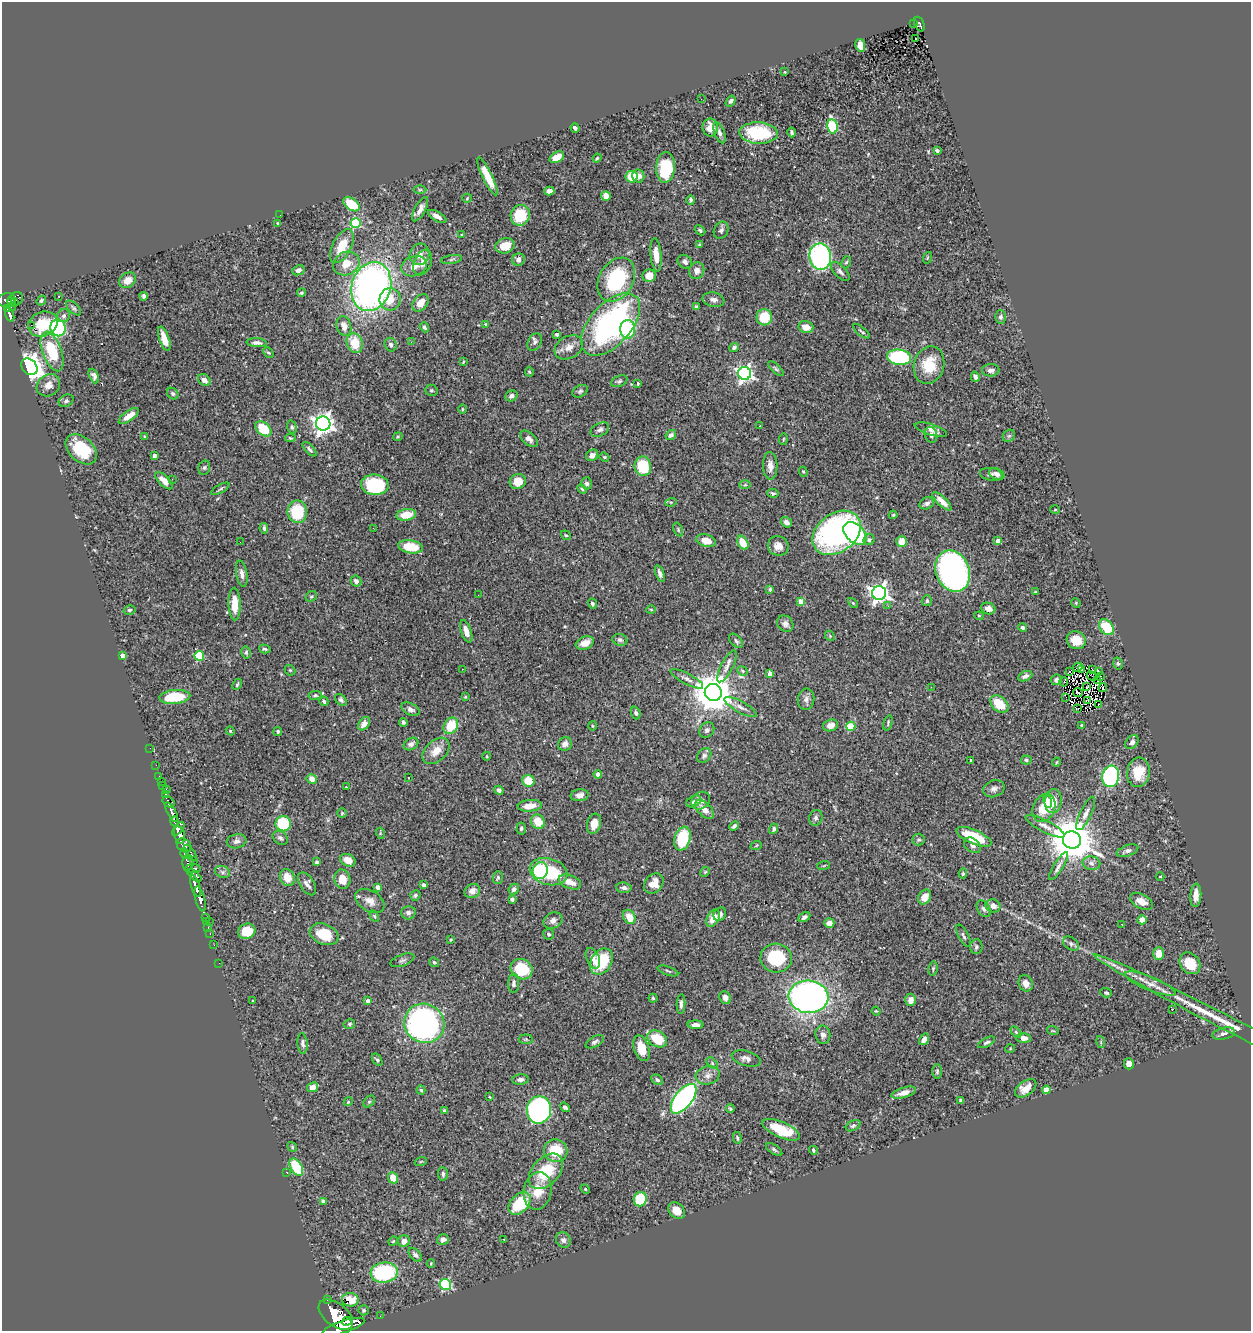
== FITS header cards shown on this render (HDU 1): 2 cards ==
NAXIS1  =                 1249
NAXIS2  =                 1329

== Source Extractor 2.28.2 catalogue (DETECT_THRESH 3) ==
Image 1249 x 1329 px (HDU 1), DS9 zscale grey, 1 PNG px = 1 image px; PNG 1253 x 1333 px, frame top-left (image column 1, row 1329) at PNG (2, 2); each listed source drawn as its Kron ellipse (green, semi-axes under 4 px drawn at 4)
Background 0.665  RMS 0.027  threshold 0.0813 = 3 sigma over >= 5 px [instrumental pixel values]
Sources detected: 476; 2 with non-positive FLUX_AUTO (blend fragments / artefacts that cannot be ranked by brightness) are neither listed nor drawn; the other 474 listed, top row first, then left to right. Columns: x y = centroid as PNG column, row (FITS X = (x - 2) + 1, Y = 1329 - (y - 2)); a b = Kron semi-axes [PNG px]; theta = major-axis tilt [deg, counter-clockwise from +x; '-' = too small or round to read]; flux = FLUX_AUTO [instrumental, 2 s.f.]
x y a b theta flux
914 23 3 3 - 17
919 24 8 4 -67 96
916 38 3 2 - 4
860 45 6 5 - 22
785 72 3 2 - 1.3
701 99 3 2 - 1.6
731 101 6 4 56 3.7
832 126 7 5 -77 120
710 127 9 8 - 18
575 128 5 3 - 5
792 132 5 3 - 3.3
719 133 11 5 -70 7.5
759 133 19 10 -3 100
937 151 4 3 - 3.1
557 157 8 5 30 23
597 158 4 3 - 2
665 167 15 9 86 97
487 176 21 5 -64 36
638 176 6 6 - 12
632 177 6 6 - 42
420 190 6 4 0 2.7
549 191 5 4 - 11
606 196 5 4 - 17
467 198 5 4 - 1.9
691 200 5 4 - 4.2
351 204 9 6 -36 55
420 209 13 5 62 11
280 215 2 2 - 4.9
520 215 10 9 - 70
437 216 10 4 -29 10
278 223 3 3 - 2.6
356 223 5 5 - 120
700 230 6 4 -41 3
721 230 9 7 64 5.1
462 235 4 3 - 1.7
700 245 3 3 - 2.5
342 246 18 9 62 43
505 246 10 7 15 20
419 254 11 10 - 13
656 255 17 5 -85 21
820 257 13 10 -83 310
927 258 6 3 71 1.6
452 259 11 4 9 4.1
518 260 6 6 - 7.6
423 262 13 8 66 15
685 262 7 6 - 5.5
846 262 6 4 64 2.7
346 263 14 11 29 27
414 266 13 10 18 17
298 270 6 5 - 6.7
697 271 8 7 - 12
840 272 12 6 -47 6.6
649 276 6 6 - 22
128 280 9 7 34 18
616 280 23 17 59 150
371 287 25 19 72 840
301 293 4 4 - 3.4
59 296 2 2 - 1.3
144 296 4 4 - 4.1
15 299 8 6 38 300
390 299 11 10 - 32
6 300 9 6 11 360
41 300 5 4 - 2.9
713 300 11 7 -9 7.2
11 301 4 3 - 180
15 303 3 3 - 120
420 303 10 7 51 18
12 306 4 3 - 69
696 307 4 3 - 3.4
74 308 9 5 -43 3.8
8 309 3 3 - 140
10 315 7 3 -71 210
64 316 7 6 - 4.7
764 317 8 7 - 51
1000 317 6 5 - 5
43 324 15 12 24 51
485 324 3 3 - 1.7
611 324 37 20 48 470
31 325 2 2 - 1300
344 326 10 7 -73 14
424 327 5 4 - 3.3
806 327 7 6 - 18
58 328 8 7 - 220
628 329 9 7 88 84
861 331 10 3 -39 3.1
557 334 4 3 - 3.6
164 339 13 5 -71 22
411 342 3 3 - 1.7
535 342 9 6 61 5.9
257 343 10 4 -4 6.6
355 343 10 8 -69 43
391 345 7 6 - 5.9
569 347 15 11 30 17
734 347 5 4 - 4.5
52 351 21 9 -70 76
268 353 6 4 -45 2.9
899 357 12 7 -6 180
463 362 4 2 - 1.5
929 365 19 15 76 49
29 367 9 7 -44 1500
776 369 10 3 -44 3.1
991 370 9 6 2 7.7
529 372 5 4 - 2.3
745 373 6 6 - 600
94 376 8 4 -66 5.9
975 377 5 4 - 4.6
204 380 7 5 -38 10
619 381 8 5 23 4.2
638 384 3 3 - 2.8
48 385 12 10 38 14
431 390 6 5 - 3.3
580 391 8 5 27 3.8
173 394 6 5 - 3.6
511 396 6 5 - 5.6
66 401 8 5 29 4.8
462 409 4 3 - 1.8
129 416 12 5 36 21
323 424 7 7 - 1100
759 426 3 2 - 2.9
292 427 7 4 -75 3.3
263 429 9 6 -41 61
600 430 10 6 28 5.6
931 430 16 5 -17 9.5
671 435 5 4 - 5.6
931 435 8 6 -72 5.9
145 436 3 3 - 1.4
1009 436 7 5 42 3.5
398 437 5 3 - 1.9
290 438 5 4 - 2.3
529 439 10 6 -39 7.9
783 439 6 3 81 1.7
81 449 18 12 -42 75
309 449 9 4 -47 4.5
592 455 6 5 - 9.2
154 456 4 3 - 11
604 457 5 4 - 2
643 466 10 8 -82 76
770 466 14 7 -88 14
204 468 7 5 74 3.2
803 472 5 4 - 2.3
991 474 11 6 -9 6
997 474 8 5 -21 7.3
172 479 3 2 - 1.4
164 481 11 5 -44 15
518 482 8 7 - 26
587 483 6 5 - 5.7
375 485 14 10 -4 120
745 485 6 4 2 2.7
220 489 10 4 29 3.4
582 489 6 3 -45 2.2
773 493 6 4 -14 3.2
942 501 12 4 -43 15
671 502 5 3 - 2
927 503 7 5 21 5.3
1055 510 5 3 - 1.6
297 512 11 10 - 71
406 515 10 5 8 36
893 515 4 4 - 2.1
786 522 6 4 -37 7.2
264 528 5 4 - 3.5
373 528 2 2 - 1.3
678 530 7 4 -65 2.9
837 533 27 19 36 470
855 533 13 9 -43 220
566 535 5 4 - 2.3
869 540 6 5 - 4.4
706 541 10 6 -15 23
902 541 5 5 - 21
998 541 4 4 - 21
240 542 3 2 - 1.8
743 543 7 5 -62 30
778 546 10 9 - 16
410 547 12 6 -9 51
953 571 21 17 -67 930
660 573 8 4 -70 6.2
242 574 13 5 -81 8.8
356 581 6 5 - 5.8
770 589 4 4 - 3.8
1035 592 3 2 - 1.3
879 593 7 7 - 890
478 595 2 2 - 2.9
311 596 6 5 - 2.7
801 601 4 4 - 28
927 601 5 5 - 3.4
853 603 6 4 -45 2.1
1076 603 5 4 - 1.9
234 604 16 6 -89 29
592 604 5 4 - 3.7
888 606 3 2 - 2.3
651 609 5 3 - 1.9
988 609 7 5 -20 12
129 610 6 4 15 3.1
979 616 4 4 - 2.1
785 624 9 7 -45 7.5
1023 627 4 4 - 5.3
1106 627 9 6 -49 55
466 631 12 5 -72 13
830 636 6 4 -47 2.1
620 640 7 6 - 4.8
1076 640 9 9 - 27
736 641 8 5 -47 4.2
585 643 9 6 20 18
265 649 6 4 -16 2.7
246 652 6 4 -78 3.1
122 656 4 4 - 17
199 656 5 4 - 87
1118 664 6 5 - 3.1
727 666 18 6 63 10
1078 667 5 3 - 5.8
462 669 2 2 - 1.1
290 670 6 5 - 2.1
1081 670 2 2 - 2.4
1093 670 3 2 - 1.2
742 671 6 4 -24 2.5
1070 671 3 3 - 2.9
1098 672 3 2 - 2
770 674 4 4 - 12
1025 676 7 5 24 6.3
1092 676 5 2 - 2.3
1101 677 3 2 - 0.056
687 679 18 5 -28 8.8
1056 680 5 5 - 6.3
1098 681 3 2 - 1.2
1064 682 4 4 - 3.1
237 684 6 3 64 3
931 687 3 2 - 3.2
1087 687 3 2 - 2.3
1103 687 4 2 - 2.1
713 693 9 8 - 5600
1078 693 5 2 - 1.1
315 695 6 4 10 2.9
175 697 15 7 4 65
465 697 4 4 - 1.8
1066 697 2 2 - 0.94
806 699 11 8 84 8.4
341 700 7 5 -48 4.9
1088 700 3 2 - 1.9
324 701 5 4 - 3.4
999 704 10 7 -40 46
1098 705 3 2 - 3.5
741 707 18 5 -28 11
410 709 10 6 -26 6.7
1078 709 2 2 - 3.5
636 713 6 4 -71 4.7
403 722 4 4 - 4.2
888 723 8 4 74 2.7
364 724 7 5 53 12
830 725 7 6 - 13
1082 725 3 3 - 2
451 726 8 6 57 46
592 726 5 3 - 1.8
851 726 5 4 - 59
707 730 8 6 48 5.6
230 731 4 4 - 2.1
278 731 4 4 - 3.5
1132 742 8 5 49 7.2
411 744 8 5 30 6.5
565 744 7 6 - 8.9
150 748 2 2 - 7.9
436 751 16 10 43 21
487 756 4 3 - 1.6
704 756 8 6 47 5.2
971 760 3 3 - 3.1
1026 760 5 4 - 3.3
1057 762 4 3 - 1.5
156 765 2 2 - 5.1
1138 772 15 11 80 40
598 774 4 4 - 7.8
159 776 2 2 - 9.6
1111 776 11 8 82 250
409 778 3 2 - 3
312 779 5 5 - 15
161 781 2 2 - 6.9
528 781 6 5 - 38
163 785 3 3 - 31
346 787 2 2 - 1.2
166 789 2 2 - 8.8
994 789 11 8 22 8.5
499 790 5 4 - 4.9
166 794 3 3 - 120
580 795 9 6 6 8.8
694 801 8 5 27 4.4
701 801 10 8 37 8.1
1047 801 6 4 -75 9
1053 801 12 8 80 29
169 802 6 5 - 280
530 806 12 6 6 23
1044 808 14 11 66 43
704 810 12 6 -44 16
172 812 11 4 -61 1200
342 813 5 5 - 2.3
1086 813 18 5 64 11
816 818 8 6 65 5.1
175 821 5 3 - 340
538 822 7 6 - 29
283 824 8 7 - 77
594 824 10 7 74 18
734 826 5 3 - 3.8
1045 826 22 6 -27 13
521 828 6 4 86 3
178 829 8 4 52 870
774 829 5 4 - 4.3
380 833 5 3 - 1.6
179 835 9 5 -75 1700
974 837 19 7 -23 76
280 838 8 6 -36 5
682 839 12 8 73 94
919 839 6 6 - 4.2
1072 840 9 8 - 8200
237 841 10 7 10 6.4
184 845 8 6 -40 800
972 845 9 6 -37 7.4
756 846 6 3 20 1.9
1128 851 11 5 20 6.8
185 853 5 4 - 380
190 853 9 3 -55 190
194 860 2 2 - 17
348 860 8 6 -26 20
317 862 4 3 - 3.1
188 863 8 5 -87 450
1091 863 9 6 -10 7.1
823 866 6 3 19 1.7
1058 866 16 5 58 8.6
193 869 8 4 3 400
540 870 8 7 - 120
222 872 8 6 -22 4.6
549 872 19 13 -15 98
705 872 5 4 - 2.2
963 873 5 4 - 2.5
195 875 8 4 -39 380
287 877 9 7 -61 24
498 877 6 5 - 2.9
1160 877 4 3 - 1.3
342 879 10 8 -79 21
570 882 12 6 -21 17
654 883 11 8 47 21
307 884 13 7 -59 7.8
423 885 4 3 - 5.8
195 886 12 4 -71 1200
378 887 4 4 - 18
624 888 8 5 -3 6.4
514 889 5 5 - 6.1
472 891 8 7 - 11
415 895 5 5 - 3.9
1196 895 12 5 86 18
925 897 8 6 54 18
200 899 13 4 -76 1500
512 900 4 4 - 3.6
370 901 16 10 -32 16
1141 901 12 7 -28 17
993 906 7 6 - 12
984 909 9 6 -57 5.9
408 913 7 7 - 6.7
720 914 7 5 52 7.2
374 916 6 4 -60 2.4
205 917 3 2 - 21
629 917 7 5 -57 22
804 917 6 4 29 5.1
713 918 9 6 64 21
553 920 10 8 24 8
1142 920 4 4 - 21
206 921 3 2 - 22
209 921 3 2 - 6.7
829 923 5 5 - 11
1122 924 3 2 - 1.9
208 927 3 2 - 18
247 931 9 7 21 42
210 933 3 2 - 15
324 934 15 10 -22 51
549 934 5 5 - 4
963 936 12 5 -61 5.2
451 940 4 3 - 2
1071 944 8 6 -37 5.1
214 945 2 2 - 10
976 947 7 6 - 4.3
1159 953 6 5 - 19
593 958 11 6 -67 9.8
776 958 16 14 -7 99
402 960 12 5 21 5.2
434 962 5 4 - 3.1
601 962 14 10 58 85
219 963 2 2 - 6.8
1190 963 12 9 -51 41
522 969 11 10 - 93
933 969 7 4 81 3.1
668 971 11 3 -19 3.1
514 983 9 5 87 6.3
1026 983 8 7 - 12
1150 984 27 7 -22 21
1106 993 6 4 -17 3.3
808 997 20 16 -5 840
653 998 4 4 - 2.4
725 998 6 5 - 8.8
911 1000 6 5 - 12
253 1001 3 2 - 1.9
368 1001 4 4 - 13
681 1004 10 3 87 5.3
1173 1009 3 2 - 26
876 1011 4 3 - 1.6
1223 1021 145 7 -27 77
424 1023 20 19 - 670
349 1024 6 4 15 2.9
695 1025 8 4 -1 7.5
1053 1031 6 3 -18 1.9
1016 1032 6 4 -47 2.9
1224 1034 11 5 13 6.8
823 1035 9 7 -81 7.9
1024 1038 7 5 -3 11
526 1039 7 5 -6 2.6
657 1039 10 7 -32 55
924 1039 6 4 56 10
595 1042 10 5 29 5.1
986 1042 9 4 27 4
1101 1042 6 4 -74 2.2
303 1044 10 5 -86 5.9
641 1048 13 7 -72 28
1010 1049 5 3 - 1.5
746 1058 15 7 -16 9.2
377 1060 7 4 -57 3.5
712 1063 7 4 -47 3.4
1129 1064 5 5 - 10
937 1071 7 4 89 3
708 1075 12 9 15 12
520 1079 8 5 5 7.1
657 1080 6 4 -28 4.9
313 1087 6 5 - 17
1026 1088 12 7 35 16
421 1090 4 4 - 2.4
1046 1090 4 4 - 31
904 1093 13 5 17 14
490 1097 3 2 - 1.3
684 1099 17 8 52 560
960 1100 3 3 - 2.7
369 1101 7 5 46 3.2
348 1102 4 3 - 1.7
565 1107 5 4 - 4.6
730 1109 4 3 - 2.4
444 1110 4 3 - 3
539 1110 14 12 80 480
853 1126 8 5 29 3.6
781 1130 20 8 -23 56
737 1138 6 3 -78 2.4
292 1147 5 4 - 2.2
774 1149 9 4 -34 3.6
813 1150 4 3 - 3.3
556 1151 12 11 - 57
421 1161 6 3 19 2.1
296 1167 9 5 -59 73
546 1171 21 13 47 70
287 1173 3 2 - 1.4
443 1174 7 5 -84 4.7
393 1178 6 5 - 25
585 1189 5 4 - 2.1
538 1191 19 14 79 37
640 1199 7 6 - 81
324 1201 4 4 - 14
520 1203 13 9 46 87
677 1211 9 7 -43 19
443 1239 6 5 - 7.8
504 1240 3 2 - 2.4
563 1240 8 7 - 6.2
393 1241 5 4 - 2
404 1241 6 5 - 11
415 1255 8 5 -46 5.3
431 1263 4 3 - 1.8
384 1273 13 10 5 190
445 1284 6 5 - 200
327 1300 3 3 - 77
350 1300 8 6 -8 31
364 1310 5 5 - 3.5
336 1315 20 11 -37 5700
380 1316 2 2 - 6.8
347 1321 5 3 - 470
343 1327 22 6 18 3800
At the frame edge (FLAGS 8, measured only in part): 1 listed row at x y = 343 1327
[2 non-positive-flux detections neither listed nor drawn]